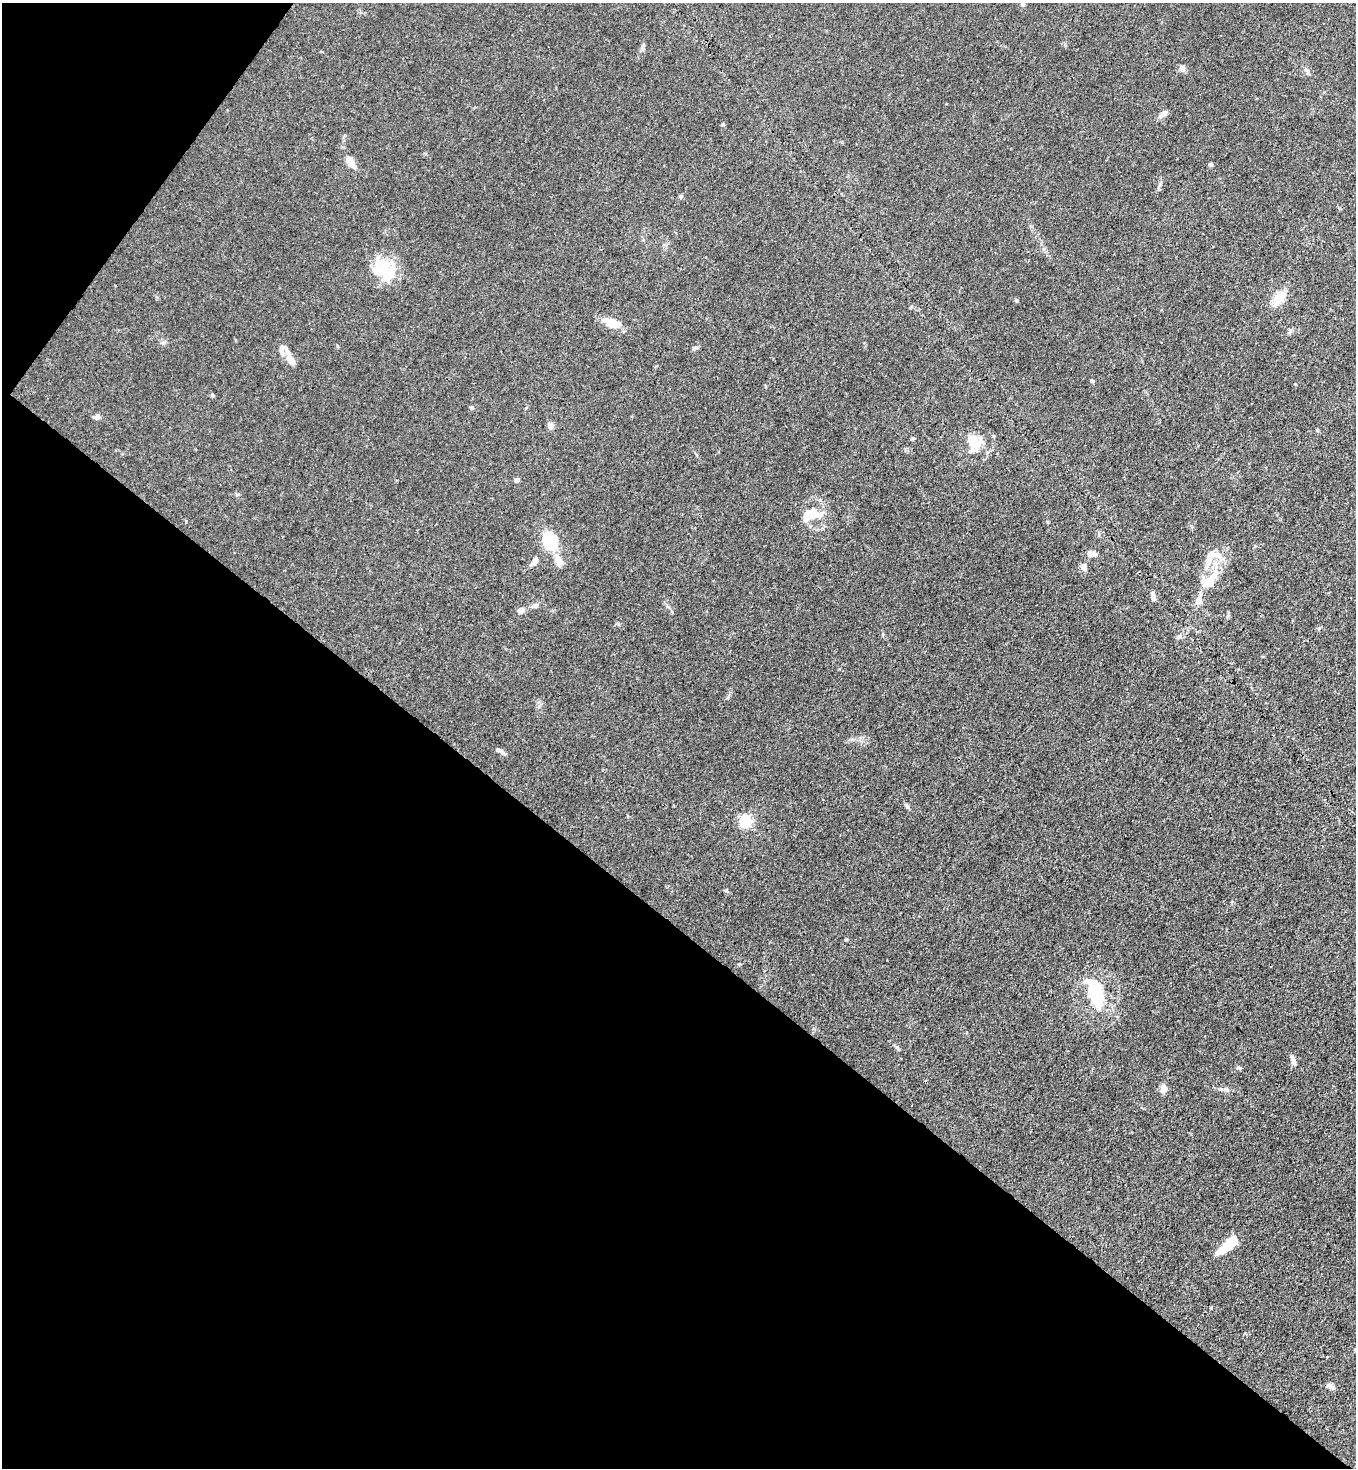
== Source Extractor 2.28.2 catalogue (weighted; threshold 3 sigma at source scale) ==
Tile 9 of 4 x 4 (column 1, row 3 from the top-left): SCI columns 226-1579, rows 1526-2991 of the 6007 x 5985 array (HDU 1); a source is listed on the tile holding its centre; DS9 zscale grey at full resolution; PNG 1358 x 1470 px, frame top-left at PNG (2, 3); no overlay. Shown black and unused: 40% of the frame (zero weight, under 3 of 4 exposures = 7% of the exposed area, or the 3 px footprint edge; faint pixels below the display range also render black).
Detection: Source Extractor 2.28.2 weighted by HDU 2 'WHT'; one run over the whole footprint, this tile lists its part. Background 0.0208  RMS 0.0028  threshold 0.0127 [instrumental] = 3 sigma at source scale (4.5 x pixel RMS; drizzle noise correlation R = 1.50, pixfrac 1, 0.05/0.05 arcsec/px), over >= 5 px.
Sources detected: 58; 1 inside a brighter object's white glare — not listed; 8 inside a brighter listed object's ellipse — not listed separately; the other 49 listed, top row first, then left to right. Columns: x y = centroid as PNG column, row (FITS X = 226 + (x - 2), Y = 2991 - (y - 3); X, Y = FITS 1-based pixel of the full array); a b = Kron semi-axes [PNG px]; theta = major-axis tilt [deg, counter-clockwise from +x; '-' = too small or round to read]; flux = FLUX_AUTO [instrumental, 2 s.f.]
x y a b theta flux
1023 4 6 5 - 0.66
643 45 6 5 - 0.49
1182 69 10 6 -81 0.83
1308 73 8 4 -42 0.58
1163 114 10 6 43 1.5
722 124 5 3 - 0.3
350 162 16 7 -58 3.4
1211 165 4 4 - 0.62
1160 184 7 4 45 0.49
680 196 6 4 88 0.39
379 270 28 20 20 10
1279 298 15 9 53 5.7
1016 300 5 4 - 0.41
612 323 19 8 -20 5.6
1290 331 9 5 69 0.65
695 348 10 3 25 0.51
290 359 16 9 -50 2.2
1092 380 5 4 - 0.36
765 386 5 3 - 0.22
213 395 6 4 -23 0.43
472 407 5 5 - 0.49
97 417 7 6 - 0.98
551 425 6 6 - 1.6
913 438 6 4 1 0.33
974 442 21 17 -60 6.3
517 480 4 4 - 1.3
813 513 21 10 -6 4.7
550 540 21 15 -67 13
1092 554 11 7 -11 1.6
559 560 17 8 -61 2.4
1208 560 21 9 54 3.9
534 561 12 6 57 1.4
1083 567 8 7 - 1.3
1209 581 21 13 33 6.4
1153 598 10 5 -80 0.92
1199 601 11 9 88 1.8
535 605 9 6 18 1
521 610 8 7 - 1.4
501 751 13 5 -34 0.99
906 805 8 4 -55 0.54
745 821 5 5 - 41
726 890 5 4 - 0.4
1097 994 19 9 -69 22
898 1048 6 4 -70 0.43
1292 1058 8 6 -63 0.91
1238 1068 6 4 1 0.41
1163 1089 9 7 83 1.8
1227 1246 25 8 41 7.1
1329 1386 15 5 -27 0.97
Isophote crosses this tile's border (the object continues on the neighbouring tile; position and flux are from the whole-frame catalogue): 1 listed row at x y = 1023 4
Unlisted compact peaks at least as high as the median listed source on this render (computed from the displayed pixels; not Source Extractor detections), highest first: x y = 164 342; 1295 384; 1179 637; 1317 430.